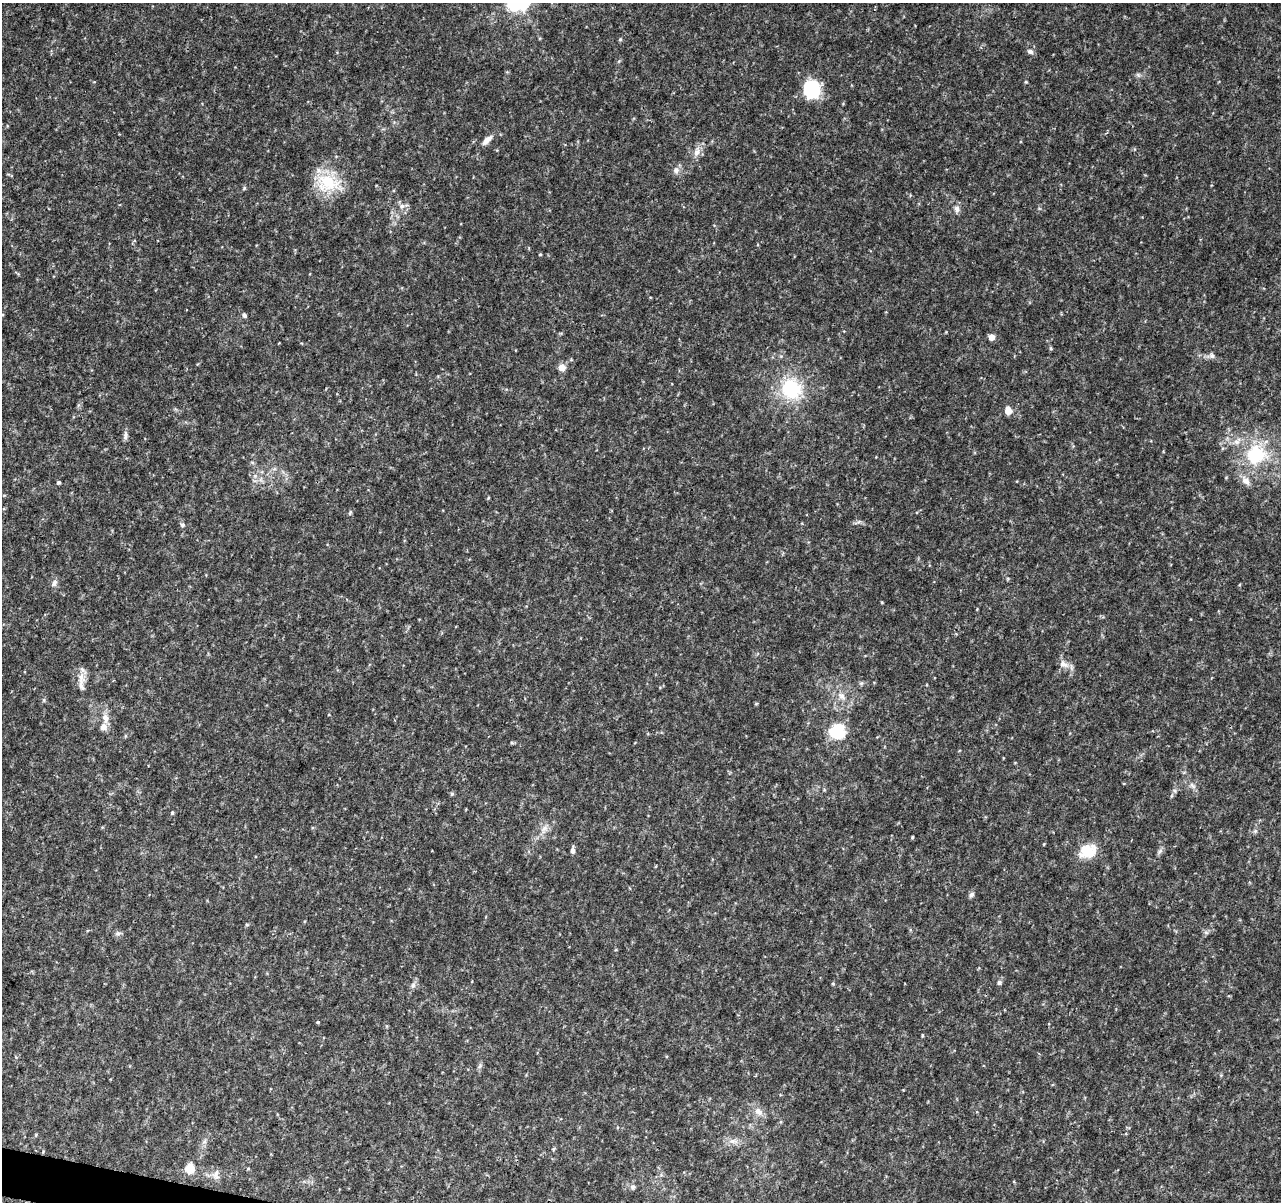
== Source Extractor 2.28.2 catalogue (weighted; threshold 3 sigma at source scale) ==
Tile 7 of 4 x 4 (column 3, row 2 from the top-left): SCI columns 2565-3843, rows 2633-3832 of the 5138 x 5323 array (HDU 1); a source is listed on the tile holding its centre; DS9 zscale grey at full resolution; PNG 1283 x 1204 px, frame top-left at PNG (2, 3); no overlay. Shown black and unused: <1% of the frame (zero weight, under 3 of 4 exposures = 1% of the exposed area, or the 3 px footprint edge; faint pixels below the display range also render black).
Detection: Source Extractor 2.28.2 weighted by HDU 2 'WHT'; one run over the whole footprint, this tile lists its part. Background 0.0536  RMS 0.0045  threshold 0.0204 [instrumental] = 3 sigma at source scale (4.5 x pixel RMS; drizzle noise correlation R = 1.50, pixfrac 1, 0.0396/0.0396 arcsec/px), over >= 5 px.
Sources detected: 49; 2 inside a brighter listed object's ellipse — not listed separately; the other 47 listed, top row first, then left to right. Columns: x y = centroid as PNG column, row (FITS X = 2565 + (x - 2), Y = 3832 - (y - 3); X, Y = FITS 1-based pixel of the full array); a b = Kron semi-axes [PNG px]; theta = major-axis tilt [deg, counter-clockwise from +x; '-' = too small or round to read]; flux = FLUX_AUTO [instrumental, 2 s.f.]
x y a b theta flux
620 39 5 4 - 0.54
1030 52 8 6 -27 1.2
811 89 11 10 - 42
487 140 17 6 44 2.6
697 152 11 7 46 2.4
676 170 8 7 - 1.9
328 182 30 19 -22 17
244 188 6 4 47 0.55
402 206 6 5 - 1.1
957 209 9 7 -78 1.7
540 254 4 3 - 0.34
244 315 5 5 - 1.1
991 337 5 5 - 3.8
1051 348 5 3 - 0.54
1212 356 8 7 - 1.2
562 368 8 7 - 2.8
791 389 25 23 -45 25
1008 410 9 7 -87 3.1
125 436 13 5 85 1.5
1256 455 31 28 19 27
59 482 4 4 - 0.67
488 498 4 3 - 0.44
182 525 6 5 - 0.93
54 583 10 6 58 1.6
1063 664 13 8 -32 3
81 686 19 7 -76 3.5
842 696 11 8 -58 2.5
105 718 14 8 -77 3.5
837 732 12 11 - 21
512 743 5 3 - 0.51
1192 786 9 3 -45 1.1
452 794 5 4 - 0.72
172 813 4 4 - 0.57
544 828 8 6 59 1.8
912 837 4 3 - 0.45
573 850 7 5 85 1.6
1088 851 21 16 17 10
971 894 8 6 46 1.1
118 933 7 4 18 0.85
999 982 5 5 - 1.2
413 985 7 6 - 1.2
318 1022 4 4 - 0.46
480 1066 10 3 69 0.8
759 1111 13 9 -33 3.3
190 1168 12 10 83 4.6
216 1173 13 6 56 1.9
633 1187 7 6 - 1.1
Unlisted compact peaks at least as high as the median listed source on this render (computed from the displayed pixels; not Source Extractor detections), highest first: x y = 1026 82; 1160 851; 833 984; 1138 75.